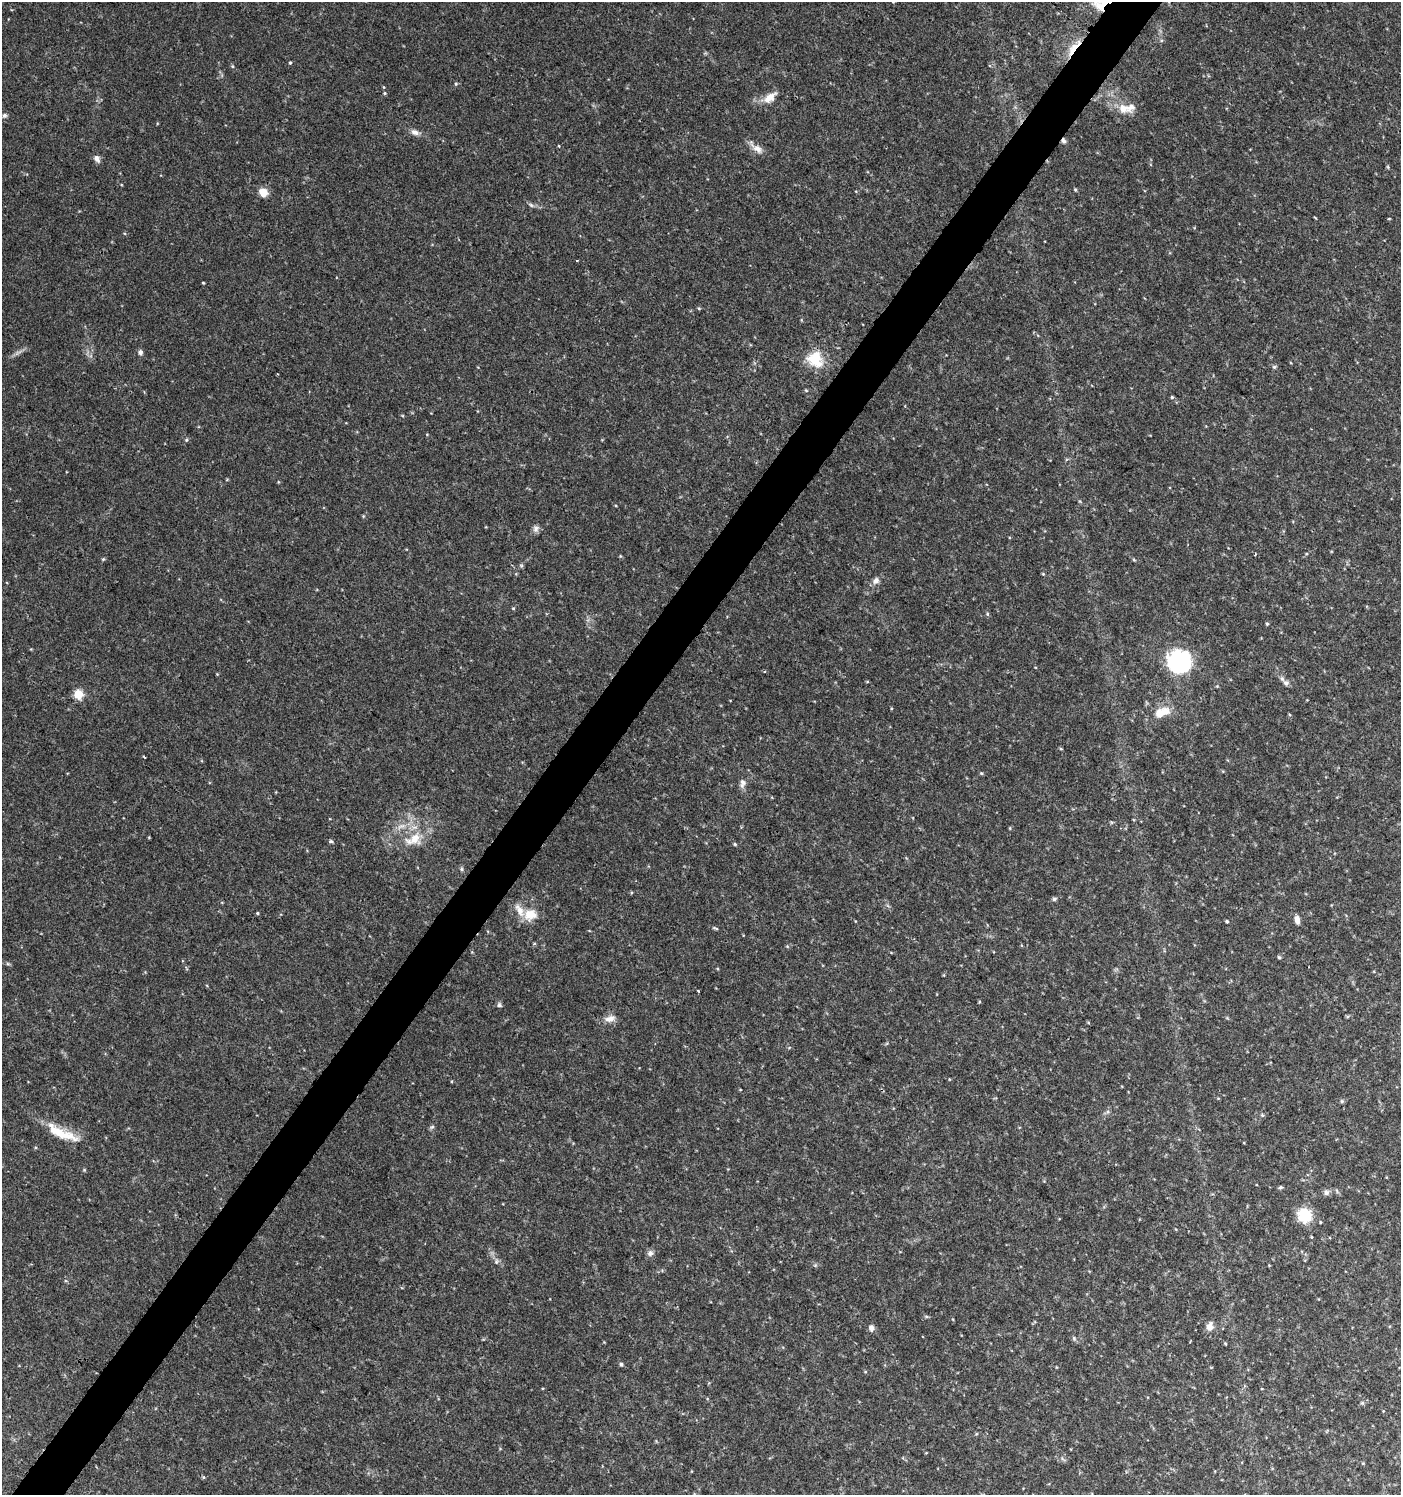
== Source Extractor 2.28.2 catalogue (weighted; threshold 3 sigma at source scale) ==
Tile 7 of 4 x 4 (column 3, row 2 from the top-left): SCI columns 2978-4376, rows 2998-4490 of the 6021 x 5988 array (HDU 1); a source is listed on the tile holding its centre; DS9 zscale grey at full resolution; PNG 1403 x 1497 px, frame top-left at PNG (2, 2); no overlay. Shown black and unused: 4% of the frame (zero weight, under 3 of 4 exposures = <1% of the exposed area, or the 3 px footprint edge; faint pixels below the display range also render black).
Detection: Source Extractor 2.28.2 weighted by HDU 2 'WHT'; one run over the whole footprint, this tile lists its part. Background 0.0443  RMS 0.004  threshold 0.0179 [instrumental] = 3 sigma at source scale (4.5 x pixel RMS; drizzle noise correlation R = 1.50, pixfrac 1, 0.0396/0.0396 arcsec/px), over >= 5 px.
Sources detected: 78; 3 inside a brighter listed object's ellipse — not listed separately; the other 75 listed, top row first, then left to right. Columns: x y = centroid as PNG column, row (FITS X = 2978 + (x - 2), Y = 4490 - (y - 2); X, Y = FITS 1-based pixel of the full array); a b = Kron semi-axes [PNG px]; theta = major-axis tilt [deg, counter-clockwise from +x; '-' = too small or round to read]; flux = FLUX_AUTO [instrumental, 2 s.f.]
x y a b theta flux
1074 48 29 7 50 6.1
290 63 4 3 - 0.41
232 66 5 4 - 0.46
456 84 5 4 - 0.49
385 93 4 4 - 0.41
770 98 20 10 36 4.2
1123 108 15 13 -30 5
5 115 7 6 - 1.1
415 132 11 7 -17 2
1063 141 7 5 -73 1
559 146 3 2 - 0.26
757 148 21 8 -39 3.2
97 159 11 6 -54 1.7
1075 190 5 4 - 0.45
263 192 9 8 - 4.2
531 205 7 4 -45 0.76
203 283 3 3 - 0.35
699 308 5 4 - 0.43
140 352 7 6 - 1.1
815 359 22 18 -53 11
1274 367 6 5 - 0.63
806 390 5 4 - 0.43
1172 397 4 4 - 0.45
186 440 5 4 - 0.5
536 529 10 8 73 1.4
1255 554 3 2 - 0.36
103 559 4 4 - 0.43
1134 560 6 3 -19 0.43
1043 574 4 4 - 0.38
876 580 10 8 52 1.9
513 608 5 3 - 0.34
987 614 6 4 -89 0.51
1267 624 4 4 - 0.5
1179 662 13 12 - 110
765 672 4 3 - 0.44
1286 683 9 8 - 1.5
78 694 5 5 - 20
891 708 5 3 - 0.35
1165 711 14 10 -3 5.1
1061 749 5 3 - 0.39
144 757 3 2 - 0.38
981 773 5 4 - 0.43
742 783 12 7 83 1.8
1010 828 5 3 - 0.33
413 839 28 16 24 9.5
331 841 6 5 - 0.61
735 844 4 4 - 0.49
462 869 6 4 -89 0.6
1054 899 7 5 16 0.76
257 913 4 4 - 0.43
530 914 18 15 20 6.6
1297 920 9 5 -84 2.4
1227 921 4 4 - 0.6
715 928 9 3 -16 0.58
1279 957 5 4 - 0.55
698 991 3 2 - 0.84
499 1005 7 6 - 0.85
610 1019 16 8 15 2.9
1342 1101 5 5 - 0.56
1262 1115 5 4 - 0.5
432 1127 7 5 30 0.67
58 1132 43 13 -27 11
84 1170 4 3 - 0.36
1280 1187 5 4 - 0.66
1326 1193 8 8 - 1.2
1305 1215 15 14 - 11
650 1253 8 7 - 1.5
496 1261 7 4 71 0.75
1210 1326 11 8 78 2.7
871 1328 6 5 - 2
1074 1338 6 5 - 0.7
1225 1343 5 3 - 0.35
621 1364 5 4 - 0.78
1362 1403 6 4 17 0.57
203 1477 6 3 -71 0.42
Overlapping masked pixels (flux is a lower limit): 2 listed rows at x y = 1074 48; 1063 141